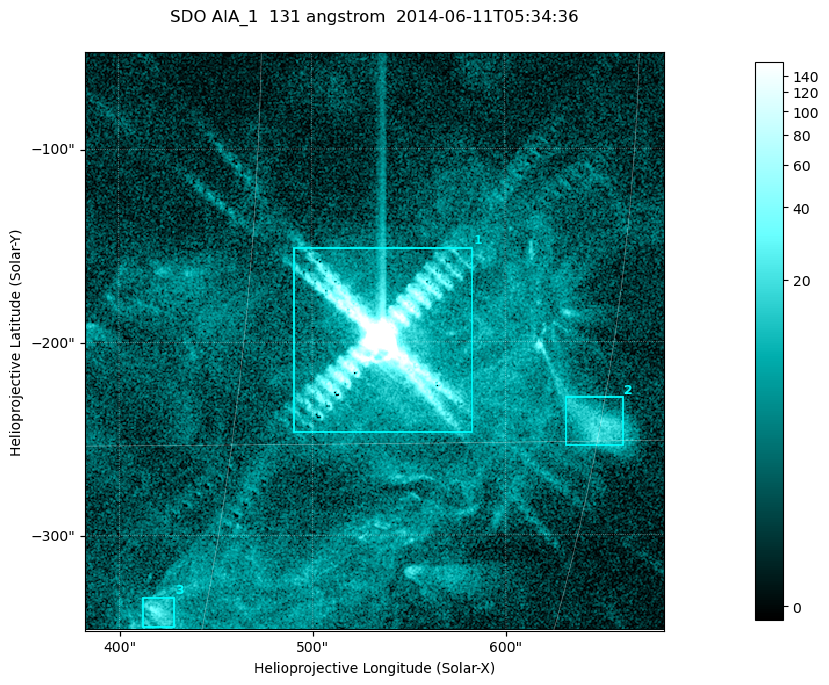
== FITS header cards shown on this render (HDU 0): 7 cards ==
TELESCOP= 'SDO     '           /
INSTRUME= 'AIA_1   '           /
WAVELNTH=                  131 /
WAVEUNIT= 'angstrom'           /
DATE-OBS= '2014-06-11T05:34:36.36' /
CTYPE1  = 'HPLN-TAN'           /
CTYPE2  = 'HPLT-TAN'           /

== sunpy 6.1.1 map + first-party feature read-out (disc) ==
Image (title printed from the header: SDO AIA_1  131 angstrom  2014-06-11T05:34:36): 499 x 499 px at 0.601 arcsec/px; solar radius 945 arcsec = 1573 px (partial field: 3.2% of the solar disc is inside the frame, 100% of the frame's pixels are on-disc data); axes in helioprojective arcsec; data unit not stated in the header (colour bar unlabelled)
Orientation: roll -0.139 deg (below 1 deg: not rotated)
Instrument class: DISC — disc imager (sunpy class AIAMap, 131 A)
Bright regions (active regions / flare kernels): reference = the on-disc median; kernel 5 px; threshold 5 sigma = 10.2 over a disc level ~2.46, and >= 1.15x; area >= 249 px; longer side >= 6 px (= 3.6 arcsec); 3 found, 3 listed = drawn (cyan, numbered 1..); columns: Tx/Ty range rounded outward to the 2 arcsec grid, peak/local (2 s.f.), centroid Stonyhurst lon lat
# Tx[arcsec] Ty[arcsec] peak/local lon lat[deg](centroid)
1 490..584 -248..-150 5947 +35 -12
2 630..662 -254..-228 9 +45 -14
3 412..428 -348..-332 13 +28 -21